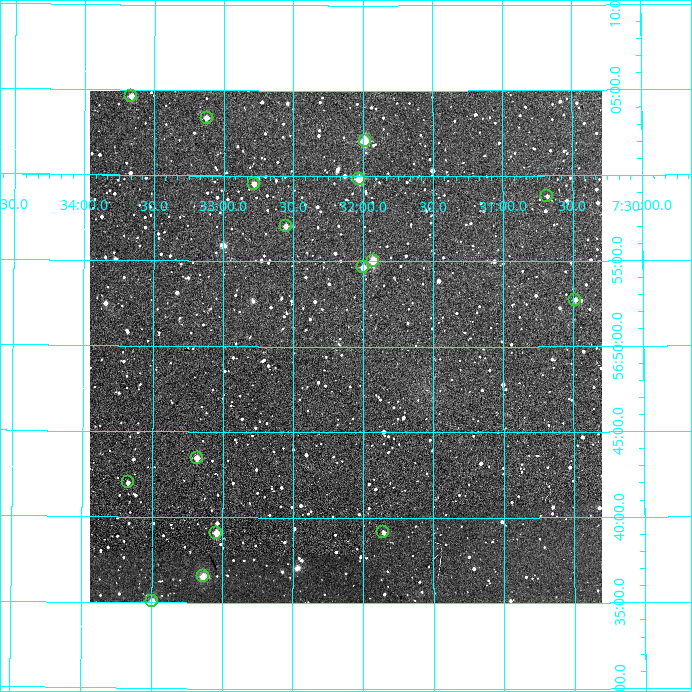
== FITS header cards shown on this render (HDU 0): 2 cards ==
NAXIS1  =                  512
NAXIS2  =                  512

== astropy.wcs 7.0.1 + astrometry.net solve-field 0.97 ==
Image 512 x 512 px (HDU 0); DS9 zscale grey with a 90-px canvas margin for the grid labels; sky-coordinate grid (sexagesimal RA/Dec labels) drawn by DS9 from the SOLVED WCS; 16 Tycho-2 reference stars matched to detected sources circled (green)
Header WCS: RA---TAN/DEC--TAN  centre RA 07:32:07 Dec +56:50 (113.03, +56.83 deg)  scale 3.52 arcsec/px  FOV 30.0' x 30.0'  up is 0 deg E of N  parity normal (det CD < 0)
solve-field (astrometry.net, Tycho-2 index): VERIFIED the header's WCS against the Tycho-2 star catalogue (verified at 2 index scales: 10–16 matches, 0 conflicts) and refined it, rather than solving blind
Solved WCS: RA---TAN-SIP/DEC--TAN-SIP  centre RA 07:32:08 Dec +56:50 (113.03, +56.83 deg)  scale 3.51 arcsec/px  FOV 30.0' x 30.0'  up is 0 deg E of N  parity normal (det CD < 0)
The solver's refit moves the header's centre by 1.2 arcsec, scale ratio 0.9998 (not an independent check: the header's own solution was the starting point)
Tycho-2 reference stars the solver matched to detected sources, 16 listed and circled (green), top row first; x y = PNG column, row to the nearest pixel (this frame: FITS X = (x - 90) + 1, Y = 512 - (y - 92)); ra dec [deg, ICRS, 3 dp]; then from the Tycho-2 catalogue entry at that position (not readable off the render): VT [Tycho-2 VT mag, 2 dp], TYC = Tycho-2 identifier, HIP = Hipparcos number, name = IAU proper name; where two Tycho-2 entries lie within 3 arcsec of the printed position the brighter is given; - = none
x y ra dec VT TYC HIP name
131 97 113.417 +57.077 10.92 3790-1474-1 - -
207 119 113.281 +57.056 11.20 3789-1925-1 - -
365 142 112.997 +57.034 9.98 3789-2078-1 - -
359 180 113.007 +56.997 10.52 3789-2272-1 - -
254 185 113.196 +56.992 12.99 3789-2258-1 - -
547 197 112.670 +56.980 12.56 3789-465-1 - -
286 227 113.139 +56.951 12.13 3789-424-1 - -
373 262 112.982 +56.917 10.26 3789-957-1 - -
363 268 113.000 +56.911 11.13 3789-326-1 - -
575 301 112.621 +56.879 12.77 3789-875-1 - -
197 459 113.296 +56.725 11.16 3789-1019-1 - -
128 483 113.419 +56.700 11.71 3790-222-1 - -
383 533 112.964 +56.653 12.23 3789-128-1 - -
216 534 113.260 +56.651 10.16 3789-104-1 - -
203 577 113.285 +56.609 11.58 3789-1055-1 - -
152 602 113.374 +56.585 12.48 3790-194-1 - -